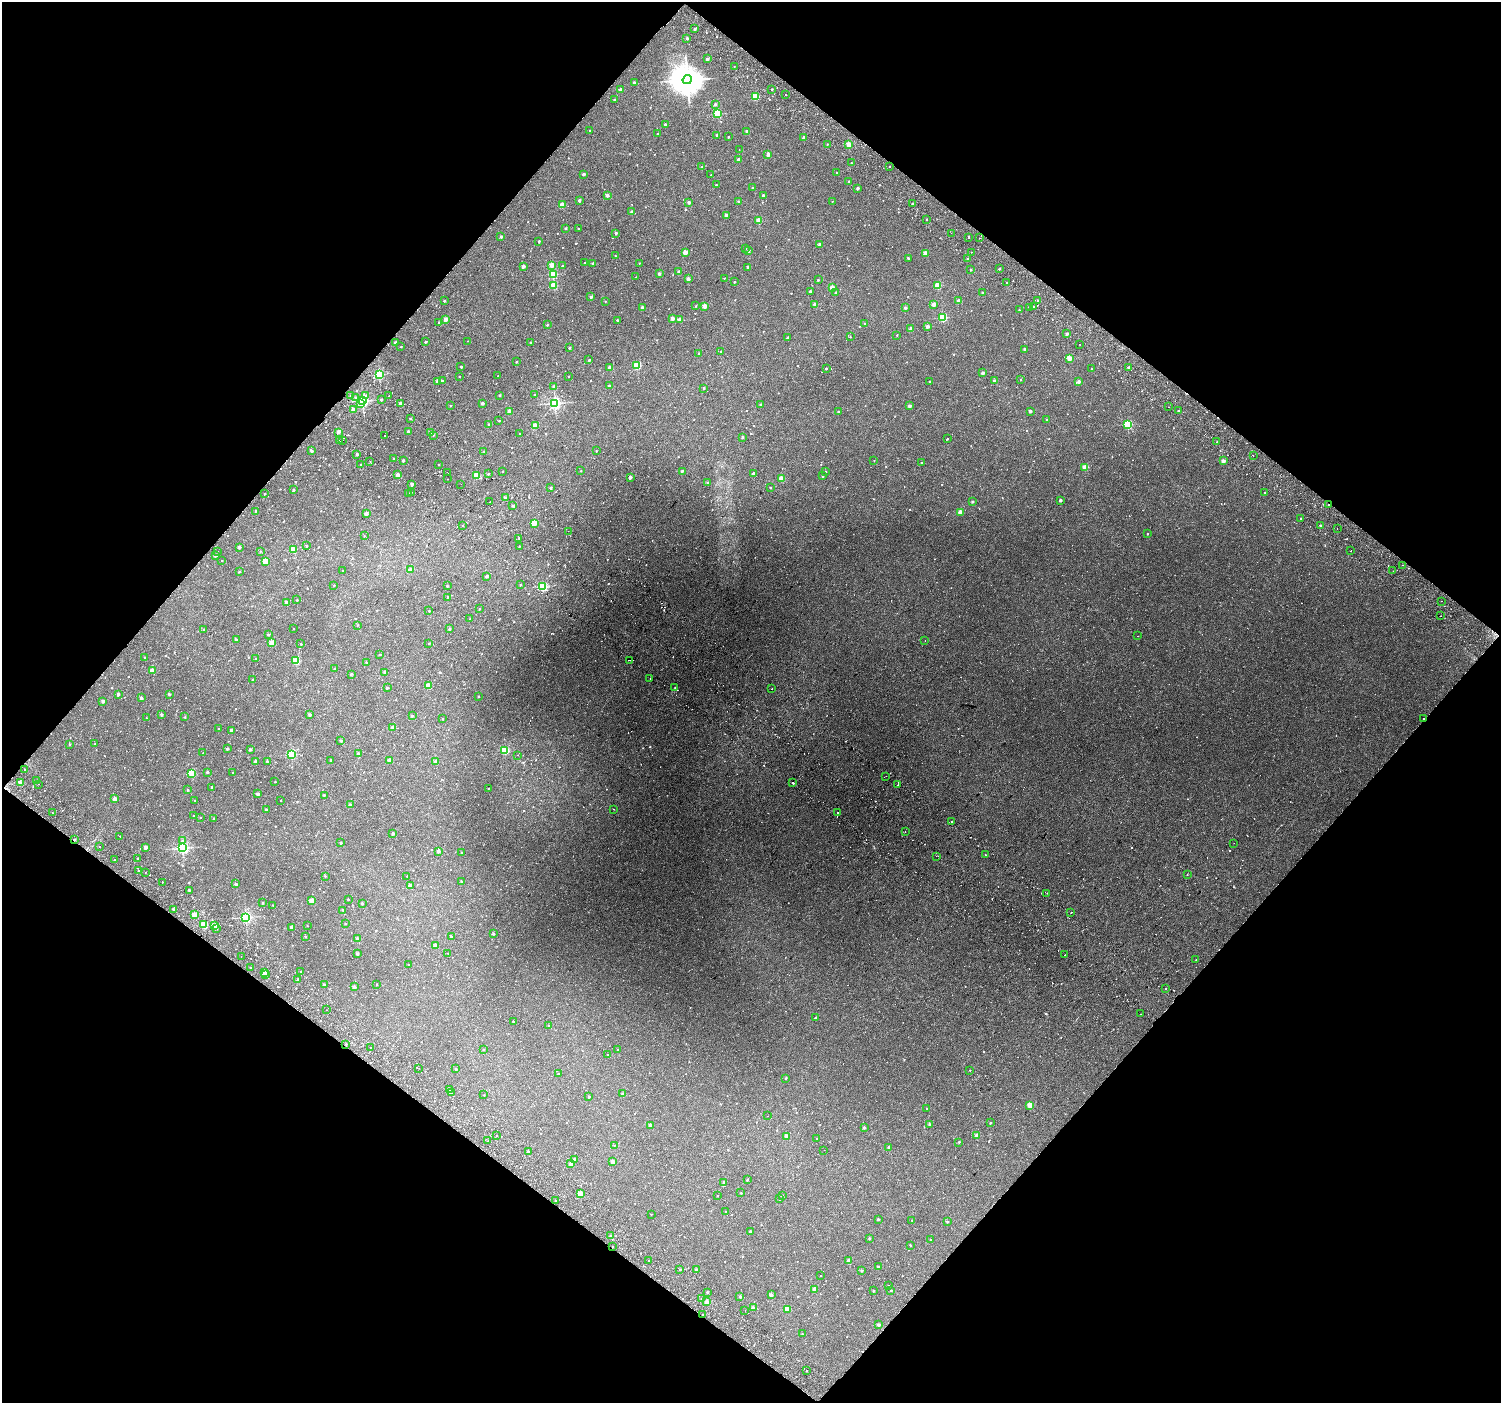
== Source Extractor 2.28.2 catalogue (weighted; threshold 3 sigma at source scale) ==
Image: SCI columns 90-6084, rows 341-5944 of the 6168 x 6217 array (HDU 1 of 3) = the unmasked area's bounding box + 8 px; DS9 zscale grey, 4 x 4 block average (1 PNG px = mean of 4 x 4 image px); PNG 1503 x 1405 px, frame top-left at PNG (2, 2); each listed source drawn as its Kron ellipse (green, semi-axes under 4 px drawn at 4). Shown black and unused: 50% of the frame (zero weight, under 2 of 3 exposures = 6% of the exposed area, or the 3 px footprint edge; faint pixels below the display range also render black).
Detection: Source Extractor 2.28.2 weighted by HDU 2 'WHT'. Background 0.059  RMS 0.0044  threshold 0.0199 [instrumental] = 3 sigma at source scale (4.5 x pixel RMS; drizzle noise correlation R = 1.50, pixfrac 1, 0.0396/0.0396 arcsec/px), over >= 5 px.
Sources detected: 1204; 4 too faint to see at this stretch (4 x 4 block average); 57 cosmic-ray / hot-pixel residue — neither listed nor drawn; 14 coinciding with a brighter row at this scale — not listed separately; of the other 1129, all 500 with FLUX_AUTO >= 1.97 (the completeness limit of this list) listed and drawn (629 fainter detections not listed), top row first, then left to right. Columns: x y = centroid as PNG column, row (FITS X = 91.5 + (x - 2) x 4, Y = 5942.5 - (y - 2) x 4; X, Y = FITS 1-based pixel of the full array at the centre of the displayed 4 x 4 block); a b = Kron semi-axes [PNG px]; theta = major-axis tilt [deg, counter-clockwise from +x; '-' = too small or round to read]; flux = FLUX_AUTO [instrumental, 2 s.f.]
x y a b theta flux
694 29 2 2 - 3.7
687 38 2 2 - 5.8
707 59 2 2 - 14
734 66 2 2 - 3
687 80 5 4 - 4700
634 82 2 2 - 5.4
772 89 2 2 - 4.1
621 90 2 2 - 26
785 94 2 2 - 2.7
755 96 2 2 - 120
614 100 2 2 - 4.6
715 104 2 2 - 6.9
717 114 2 2 - 170
665 125 2 2 - 13
590 131 2 2 - 2.2
747 131 2 2 - 13
657 133 2 2 - 2.5
717 135 2 2 - 6.5
728 137 2 2 - 4.5
804 137 2 2 - 14
827 144 2 2 - 4.3
849 145 2 2 - 70
739 149 2 2 - 2.7
768 154 2 2 - 26
738 159 2 2 - 15
851 163 2 2 - 2.7
889 166 2 2 - 3
702 167 2 2 - 6.6
837 172 2 2 - 2.9
584 174 2 2 - 11
711 175 2 2 - 3.1
849 181 2 2 - 3.4
716 185 2 2 - 3.6
752 188 2 2 - 4.2
858 188 2 2 - 12
607 195 2 2 - 21
763 195 2 2 - 9.7
579 200 2 2 - 14
832 201 2 2 - 2.3
689 202 2 2 - 13
738 202 2 2 - 6.2
912 204 2 2 - 4.5
562 205 2 2 - 45
632 212 2 2 - 13
726 215 2 2 - 26
927 219 2 2 - 4.5
759 221 2 2 - 65
565 228 2 2 - 8.8
578 228 2 2 - 2.6
616 233 2 2 - 10
951 233 2 2 - 2.3
501 237 2 2 - 8.8
968 238 2 2 - 2.5
979 238 2 2 - 2.2
539 241 2 2 - 7
820 245 2 2 - 19
745 249 2 2 - 2
749 251 2 2 - 7.7
685 252 2 2 - 60
971 252 2 2 - 2.5
925 253 2 2 - 47
615 256 2 2 - 3.5
908 258 2 2 - 5.4
967 259 2 2 - 4.4
585 262 2 2 - 2.1
593 263 2 2 - 6.3
639 263 2 2 - 3
552 265 2 2 - 62
523 266 2 2 - 20
562 266 2 2 - 3.7
748 267 2 2 - 17
1000 269 2 2 - 2.6
971 270 2 2 - 5.4
679 272 2 2 - 18
553 274 2 2 - 180
659 274 2 2 - 14
636 277 2 2 - 3.5
724 278 2 2 - 2.5
688 279 2 2 - 25
818 280 2 2 - 3.5
734 282 2 2 - 4.9
1007 282 2 2 - 3.3
554 285 2 2 - 110
938 286 2 2 - 92
832 288 2 2 - 47
810 291 2 2 - 8.9
836 293 2 2 - 8.3
982 293 2 2 - 4.1
591 297 2 2 - 9.5
1038 300 2 2 - 3
444 301 2 2 - 5
605 301 2 2 - 2.3
959 301 2 2 - 22
934 304 2 2 - 36
815 305 2 2 - 33
696 306 2 2 - 2.1
705 306 2 2 - 43
642 307 2 2 - 17
1029 307 2 2 - 6.4
1033 307 2 2 - 2
905 308 2 2 - 12
1019 310 2 2 - 3.3
943 317 2 2 - 170
672 318 2 2 - 28
446 319 2 2 - 26
617 320 2 2 - 5.5
679 320 2 2 - 33
439 322 2 2 - 3.2
865 323 2 2 - 5.1
547 325 2 2 - 8.8
927 326 2 2 - 19
911 329 2 2 - 19
1067 334 2 2 - 13
897 335 2 2 - 3.2
850 337 2 2 - 2.8
787 338 2 2 - 6.6
467 341 2 2 - 5.3
395 342 2 2 - 11
425 342 2 2 - 6.5
530 342 2 2 - 4.5
1079 344 2 2 - 5.7
401 347 2 2 - 2.2
570 348 2 2 - 6
1025 349 2 2 - 20
721 351 2 2 - 3.6
699 354 2 2 - 7.7
1069 358 2 2 - 52
589 360 2 2 - 5.9
517 362 2 2 - 4.4
637 366 2 2 - 150
461 367 2 2 - 7.4
610 367 2 2 - 24
1129 367 2 2 - 11
826 369 2 2 - 4.8
1091 369 2 2 - 4.1
983 373 2 2 - 19
379 374 2 2 - 330
498 376 2 2 - 3.4
569 376 2 2 - 2.2
459 377 2 2 - 2.1
1021 379 2 2 - 2.5
437 381 2 2 - 15
442 381 2 2 - 10
994 381 2 2 - 13
1079 381 2 2 - 15
930 382 2 2 - 7.4
554 386 2 2 - 14
609 386 2 2 - 12
704 388 2 2 - 6.9
350 395 2 2 - 3.8
366 395 2 2 - 4.7
500 395 2 2 - 4.8
534 395 2 2 - 2.2
389 396 2 2 - 3.4
356 397 2 2 - 2.2
381 400 2 2 - 7
363 401 2 2 - 570
360 403 2 2 - 19
482 403 2 2 - 17
555 403 2 2 - 550
401 404 2 2 - 33
761 405 2 2 - 7
450 406 2 2 - 3.4
910 406 2 2 - 19
1169 407 2 2 - 3.6
354 410 2 2 - 27
1178 410 2 2 - 3.5
509 411 2 2 - 28
1030 411 2 2 - 14
838 412 2 2 - 3.9
411 419 2 2 - 6.2
1047 420 2 2 - 4.1
499 421 2 2 - 2.7
488 424 2 2 - 7.8
1128 424 2 2 - 220
535 425 2 2 - 73
408 431 2 2 - 11
338 432 2 2 - 27
431 433 2 2 - 21
520 434 2 2 - 2.9
433 435 2 2 - 2.1
384 436 2 2 - 3
742 437 2 2 - 9.5
948 439 2 2 - 2
342 440 2 2 - 2.6
339 441 2 2 - 5.4
1217 442 2 2 - 5.8
312 451 2 2 - 6.7
484 451 2 2 - 2.7
596 451 2 2 - 2.6
357 455 2 2 - 5.1
1253 455 2 2 - 3
393 459 2 2 - 4.2
403 460 2 2 - 11
874 460 2 2 - 2
370 461 2 2 - 4
1223 461 2 2 - 29
921 463 2 2 - 3.7
361 464 2 2 - 3.5
439 465 2 2 - 3.4
1085 467 2 2 - 65
502 471 2 2 - 2.8
581 471 2 2 - 3.3
682 471 2 2 - 7.7
826 472 2 2 - 2.8
447 473 2 2 - 2.3
753 473 2 2 - 8
488 474 2 2 - 5.3
398 475 2 2 - 35
477 475 2 2 - 78
823 476 2 2 - 7.8
630 477 2 2 - 26
448 479 2 2 - 3.9
782 479 2 2 - 67
707 482 2 2 - 4.7
412 484 2 2 - 15
461 484 2 2 - 2.1
550 488 2 2 - 8
771 488 2 2 - 2.8
293 490 2 2 - 9.1
411 492 2 2 - 4.3
408 493 2 2 - 3.4
1265 493 2 2 - 2.2
264 494 2 2 - 4.6
506 498 2 2 - 23
1060 500 2 2 - 15
490 502 2 2 - 2.5
973 502 2 2 - 8.4
1328 504 2 2 - 4.1
513 506 2 2 - 8.6
255 511 2 2 - 4.2
960 512 2 2 - 46
366 514 2 2 - 23
1301 518 2 2 - 3
534 523 2 2 - 85
462 525 2 2 - 2.1
1320 525 2 2 - 4.3
1337 528 2 2 - 2.6
568 531 2 2 - 2.9
1147 534 2 2 - 4.6
364 536 2 2 - 2.1
519 538 2 2 - 3.8
307 546 2 2 - 4.7
519 546 2 2 - 3.9
239 547 2 2 - 15
293 550 2 2 - 80
260 551 2 2 - 3
1350 551 2 2 - 3.8
217 552 2 2 - 3
215 555 2 2 - 15
222 560 2 2 - 2.3
265 561 2 2 - 78
1402 565 2 2 - 4.7
411 569 2 2 - 22
342 571 2 2 - 2.2
1393 571 2 2 - 22
239 572 2 2 - 5.5
487 576 2 2 - 10
334 585 2 2 - 2.3
520 585 2 2 - 2.8
447 586 2 2 - 6
542 586 2 2 - 210
448 597 2 2 - 5.2
297 600 2 2 - 4.3
1441 601 2 2 - 2.2
287 603 2 2 - 24
479 609 2 2 - 2.7
429 611 2 2 - 2.8
1441 616 2 2 - 2.6
470 619 2 2 - 3
358 625 2 2 - 3.3
293 629 2 2 - 2.5
450 629 2 2 - 8.7
204 630 2 2 - 8.6
268 635 2 2 - 5.1
1138 636 2 2 - 2.1
236 640 2 2 - 16
925 641 2 2 - 22
272 643 2 2 - 60
429 643 2 2 - 4.6
301 644 2 2 - 2.7
380 654 2 2 - 2.9
145 658 2 2 - 3.9
256 659 2 2 - 3.6
630 660 2 2 - 2.2
296 661 2 2 - 140
367 663 2 2 - 13
334 669 2 2 - 2.4
152 671 2 2 - 48
385 672 2 2 - 23
351 674 2 2 - 7.3
650 679 2 2 - 4.9
253 680 2 2 - 9.3
428 686 2 2 - 65
387 688 2 2 - 8.4
675 688 2 2 - 5.2
772 689 2 2 - 4.7
118 694 2 2 - 15
169 694 2 2 - 12
478 696 2 2 - 3.2
141 698 2 2 - 13
103 701 2 2 - 22
161 714 2 2 - 14
310 715 2 2 - 12
412 716 2 2 - 7.7
185 717 2 2 - 3.1
146 718 2 2 - 2.7
1423 718 2 2 - 13
443 719 2 2 - 2
393 728 2 2 - 25
219 729 2 2 - 3.9
231 730 2 2 - 12
340 741 2 2 - 6.2
70 744 2 2 - 4.3
95 744 2 2 - 2.8
227 749 2 2 - 9.2
250 749 2 2 - 13
505 750 2 2 - 170
203 753 2 2 - 3.1
358 753 2 2 - 11
291 754 2 2 - 290
518 755 2 2 - 6.7
331 760 2 2 - 8.4
390 760 2 2 - 32
256 761 2 2 - 17
267 761 2 2 - 4.7
435 762 2 2 - 18
25 769 2 2 - 3.4
207 772 2 2 - 8
233 772 2 2 - 2.4
192 773 2 2 - 130
886 776 2 2 - 2.1
36 781 2 2 - 12
275 782 2 2 - 2.7
21 783 2 2 - 47
792 783 2 2 - 27
39 784 2 2 - 2.4
897 785 2 2 - 3.4
212 787 2 2 - 6.9
488 788 2 2 - 2.2
187 790 2 2 - 6.7
258 794 2 2 - 19
324 795 2 2 - 5.3
115 799 2 2 - 27
195 800 2 2 - 2.2
281 800 2 2 - 2.4
350 805 2 2 - 17
266 809 2 2 - 11
614 809 2 2 - 2.3
52 812 2 2 - 5
837 812 2 2 - 140
194 816 2 2 - 2.6
200 818 2 2 - 2.1
213 818 2 2 - 6.3
952 821 2 2 - 16
905 832 2 2 - 5.8
393 833 2 2 - 11
120 836 2 2 - 2.1
74 840 2 2 - 4.1
182 841 2 2 - 3.8
341 843 2 2 - 8
1234 843 2 2 - 3.5
99 847 2 2 - 7.4
146 847 2 2 - 21
182 848 2 2 - 480
438 851 2 2 - 16
461 852 2 2 - 2.4
986 855 2 2 - 2.5
936 856 2 2 - 2.7
114 859 2 2 - 19
138 859 2 2 - 4.6
139 871 2 2 - 3
145 872 2 2 - 3.1
1187 875 2 2 - 2
325 876 2 2 - 4.3
407 876 2 2 - 2.9
162 882 2 2 - 2.5
462 882 2 2 - 11
235 884 2 2 - 9.9
410 886 2 2 - 19
189 890 2 2 - 7.5
1047 893 2 2 - 8.9
348 899 2 2 - 3.9
312 901 2 2 - 50
263 903 2 2 - 7.6
362 903 2 2 - 5.3
273 905 2 2 - 4.2
173 909 2 2 - 9.1
343 910 2 2 - 4.4
1071 913 2 2 - 6.5
194 915 2 2 - 48
246 917 2 2 - 430
345 923 2 2 - 2
204 924 2 2 - 140
215 926 2 2 - 19
307 926 2 2 - 2
217 928 2 2 - 3.3
292 928 2 2 - 22
493 933 2 2 - 8.5
451 936 2 2 - 7.1
305 937 2 2 - 7.8
357 939 2 2 - 20
435 946 2 2 - 36
357 953 2 2 - 15
448 953 2 2 - 2.6
1065 955 2 2 - 2.5
241 956 2 2 - 2.9
1196 960 2 2 - 2.2
408 965 2 2 - 2.4
251 968 2 2 - 4.4
300 972 2 2 - 3.9
264 973 2 2 - 74
266 975 2 2 - 4.7
298 979 2 2 - 13
325 984 2 2 - 10
376 985 2 2 - 2.3
354 987 2 2 - 18
1165 989 2 2 - 3.6
326 1010 2 2 - 2.8
1141 1014 2 2 - 3.4
815 1018 2 2 - 4.5
513 1021 2 2 - 4.1
549 1026 2 2 - 5.3
346 1044 2 2 - 4
370 1048 2 2 - 5.9
483 1050 2 2 - 3.3
618 1050 2 2 - 4.2
607 1054 2 2 - 3.1
419 1068 2 2 - 2.2
456 1069 2 2 - 6.9
970 1070 2 2 - 2.1
558 1074 2 2 - 5.8
786 1078 2 2 - 4.3
450 1090 2 2 - 3.2
451 1092 2 2 - 2.4
623 1094 2 2 - 14
484 1095 2 2 - 2.4
589 1096 2 2 - 7
1030 1105 2 2 - 53
927 1109 2 2 - 4.8
768 1116 2 2 - 2.3
990 1123 2 2 - 4.6
650 1125 2 2 - 18
929 1125 2 2 - 13
864 1128 2 2 - 9
497 1136 2 2 - 2.3
977 1136 2 2 - 28
786 1137 2 2 - 18
817 1138 2 2 - 3
488 1141 2 2 - 3.8
959 1142 2 2 - 4.2
614 1146 2 2 - 2.1
889 1147 2 2 - 9.5
824 1150 2 2 - 4.4
528 1151 2 2 - 14
575 1159 2 2 - 11
613 1162 2 2 - 29
571 1164 2 2 - 35
747 1180 2 2 - 6.2
724 1182 2 2 - 16
580 1193 2 2 - 41
741 1193 2 2 - 2.3
717 1196 2 2 - 2.8
782 1196 2 2 - 4.2
780 1199 2 2 - 4.9
555 1200 2 2 - 3.7
726 1211 2 2 - 3.7
651 1214 2 2 - 2.1
878 1219 2 2 - 6.8
912 1220 2 2 - 2.6
947 1221 2 2 - 5.5
750 1231 2 2 - 5.5
611 1236 2 2 - 17
869 1238 2 2 - 8.9
930 1240 2 2 - 2.4
910 1245 2 2 - 3.9
612 1247 2 2 - 2.4
649 1260 2 2 - 3
849 1261 2 2 - 22
878 1267 2 2 - 8.8
696 1269 2 2 - 8.5
680 1270 2 2 - 3.7
862 1271 2 2 - 8.3
820 1276 2 2 - 2.4
888 1286 2 2 - 4.7
814 1289 2 2 - 32
873 1291 2 2 - 5.2
891 1291 2 2 - 2.5
707 1292 2 2 - 6
771 1295 2 2 - 15
740 1296 2 2 - 11
701 1299 2 2 - 3.1
707 1302 2 2 - 49
753 1308 2 2 - 23
787 1309 2 2 - 70
745 1310 2 2 - 2.9
702 1315 2 2 - 2
878 1325 2 2 - 11
802 1334 2 2 - 2.7
806 1371 2 2 - 2.6
Overlapping masked pixels (flux is a lower limit): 5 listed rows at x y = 1328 504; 1423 718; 74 840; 612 1247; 702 1315
Diffuse or blended objects may show on this block-average render without a row.